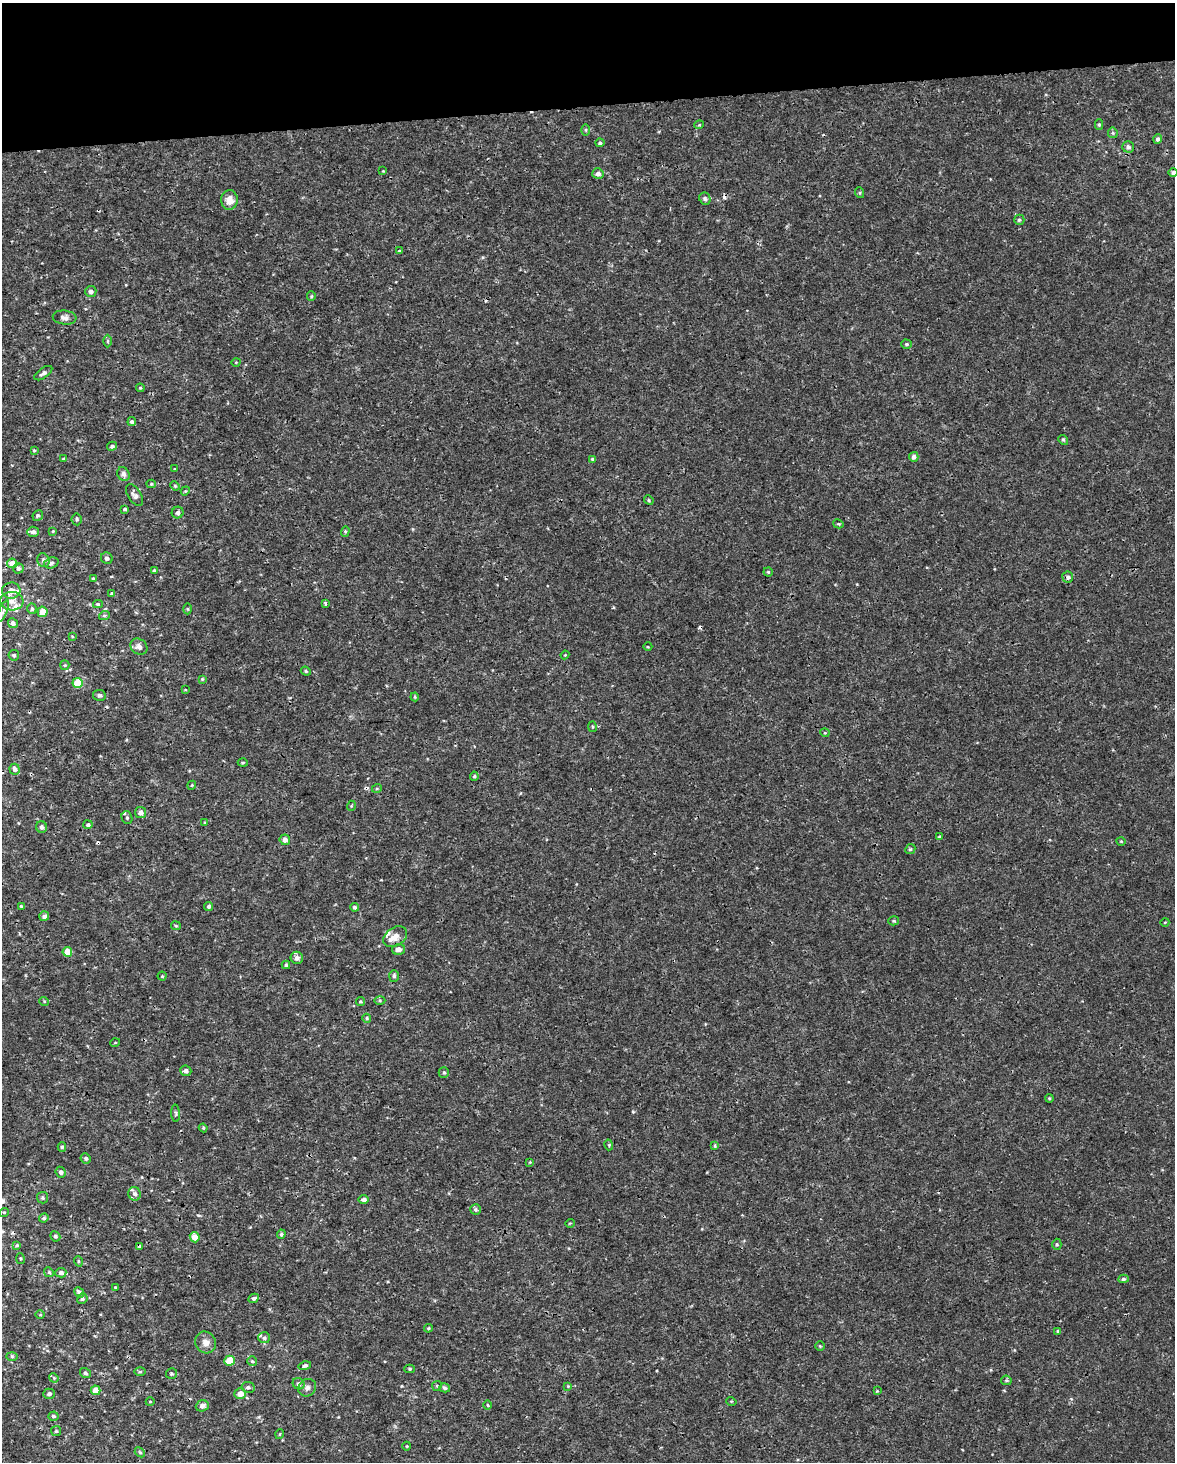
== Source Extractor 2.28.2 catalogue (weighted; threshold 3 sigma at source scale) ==
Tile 3 of 4 x 3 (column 3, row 1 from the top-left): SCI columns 2348-3520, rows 2979-4438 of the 4694 x 4454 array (HDU 1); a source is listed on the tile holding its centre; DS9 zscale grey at full resolution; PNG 1177 x 1464 px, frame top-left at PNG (2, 3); each listed source drawn as its Kron ellipse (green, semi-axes under 4 px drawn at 4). Shown black and unused: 7% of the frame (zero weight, under 3 of 4 exposures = <1% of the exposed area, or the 3 px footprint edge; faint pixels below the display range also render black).
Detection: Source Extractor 2.28.2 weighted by HDU 2 'WHT'; one run over the whole footprint, this tile lists its part. Background 5.86e-04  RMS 8.8e-04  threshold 0.00397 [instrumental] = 3 sigma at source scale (4.5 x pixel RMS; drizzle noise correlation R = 1.50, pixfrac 1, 0.0396/0.0396 arcsec/px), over >= 5 px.
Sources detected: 193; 6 cosmic-ray / hot-pixel residue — neither listed nor drawn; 6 inside a brighter listed object's ellipse — not listed separately; the other 181 listed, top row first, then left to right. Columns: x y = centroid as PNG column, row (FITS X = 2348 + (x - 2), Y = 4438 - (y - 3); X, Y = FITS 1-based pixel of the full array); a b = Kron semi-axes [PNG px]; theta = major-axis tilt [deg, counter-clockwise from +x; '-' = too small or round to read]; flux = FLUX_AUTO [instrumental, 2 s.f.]
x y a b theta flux
1099 124 5 4 - 0.14
699 125 5 3 - 0.071
586 130 6 4 -90 0.11
1113 133 5 5 - 0.13
1158 139 5 4 - 0.22
600 143 4 4 - 0.19
1128 147 6 5 - 0.26
383 171 3 2 - 0.067
1173 173 5 4 - 0.23
598 174 5 5 - 0.34
860 193 5 3 - 0.095
705 199 6 5 - 0.2
229 200 10 8 89 0.86
1019 220 5 5 - 0.16
399 251 4 3 - 0.065
91 291 5 5 - 0.29
311 296 5 4 - 0.1
65 318 12 7 -6 0.4
108 341 6 4 90 0.13
907 344 5 4 - 0.16
236 362 4 3 - 0.071
43 373 10 5 35 0.31
140 388 4 4 - 0.095
132 422 4 4 - 0.22
1063 440 5 4 - 0.12
112 446 5 4 - 0.17
34 450 4 4 - 0.095
914 457 5 4 - 0.27
64 459 3 3 - 0.098
593 459 4 4 - 0.2
175 469 3 3 - 0.08
123 474 7 6 - 0.3
151 484 4 4 - 0.12
175 486 5 4 - 0.097
185 491 5 3 - 0.083
135 495 12 6 -58 0.34
649 500 5 4 - 0.11
125 509 3 3 - 0.13
178 513 6 5 - 0.29
38 515 5 5 - 0.16
76 519 6 5 - 0.15
838 524 5 4 - 0.11
53 531 3 3 - 0.077
345 531 5 4 - 0.13
33 532 6 5 - 0.28
107 558 6 5 - 0.26
43 560 7 6 - 0.25
12 563 5 5 - 0.81
51 563 7 5 18 0.21
18 568 5 5 - 0.2
154 571 4 4 - 0.19
768 572 4 4 - 0.11
1068 577 5 5 - 0.25
93 578 3 3 - 0.1
11 591 9 8 - 0.56
112 593 4 3 - 0.19
12 601 11 9 -5 0.67
325 603 3 3 - 0.14
98 604 5 4 - 0.13
32 609 5 4 - 0.14
188 609 5 3 - 0.093
3 611 11 3 66 0.2
42 612 5 5 - 0.8
104 616 5 3 - 0.098
13 623 5 5 - 0.27
72 636 4 2 - 0.061
139 647 9 7 -36 0.44
648 647 4 3 - 0.075
14 655 5 5 - 0.17
565 655 4 3 - 0.078
65 665 5 4 - 0.11
306 671 5 4 - 0.12
202 679 3 3 - 0.1
78 683 5 5 - 2.2
185 690 4 2 - 0.067
99 695 6 5 - 0.2
415 697 4 4 - 0.097
592 727 5 3 - 0.087
825 733 4 4 - 0.087
243 762 5 3 - 0.093
15 769 5 5 - 0.29
474 776 4 4 - 0.14
192 785 4 3 - 0.078
377 788 5 3 - 0.087
351 806 5 3 - 0.079
140 813 5 5 - 0.44
127 818 7 5 -74 0.21
205 823 4 3 - 0.09
88 825 4 4 - 0.16
42 827 6 5 - 0.26
939 836 3 3 - 0.098
285 840 5 5 - 0.45
1121 841 4 3 - 0.069
910 849 5 4 - 0.11
21 906 4 4 - 0.085
209 906 4 4 - 0.19
354 907 4 4 - 0.2
44 916 5 5 - 0.33
894 921 5 4 - 0.12
1165 922 4 3 - 0.064
176 926 5 4 - 0.099
395 937 13 9 33 0.72
398 949 6 5 - 0.48
67 952 5 4 - 1.4
297 958 6 6 - 0.38
286 965 4 4 - 0.15
162 976 4 4 - 0.11
394 976 6 5 - 0.19
380 1000 5 3 - 0.11
44 1001 5 3 - 0.074
360 1001 4 4 - 0.12
367 1018 4 4 - 0.11
115 1043 5 3 - 0.07
186 1071 5 5 - 0.35
444 1072 5 5 - 0.16
1049 1098 4 3 - 0.084
176 1113 9 4 -87 0.13
203 1128 4 4 - 0.093
609 1145 5 3 - 0.11
715 1145 4 3 - 0.13
62 1147 5 4 - 0.13
86 1158 5 5 - 0.19
530 1162 4 3 - 0.077
61 1172 5 5 - 0.26
135 1194 7 6 - 0.31
42 1198 5 5 - 0.16
364 1199 5 4 - 0.3
475 1209 5 5 - 0.18
4 1212 5 3 - 0.082
44 1218 5 4 - 0.15
570 1223 5 3 - 0.068
281 1234 4 4 - 0.15
55 1236 5 4 - 0.16
195 1237 5 4 - 1
1057 1244 5 4 - 0.13
17 1245 4 4 - 0.11
139 1247 4 4 - 0.22
20 1259 5 3 - 0.098
78 1261 5 3 - 0.098
49 1272 5 4 - 0.13
61 1273 5 4 - 0.3
1123 1279 5 4 - 0.17
115 1287 4 3 - 0.092
79 1292 6 4 -43 0.3
254 1298 5 4 - 0.23
82 1299 5 5 - 0.19
40 1315 5 3 - 0.08
428 1328 4 3 - 0.11
1058 1331 4 4 - 0.12
264 1338 6 5 - 0.21
206 1342 11 10 - 0.57
820 1346 4 4 - 0.086
12 1356 6 4 -2 0.14
230 1361 5 5 - 2.1
252 1361 5 5 - 0.13
305 1366 6 4 14 0.21
410 1369 5 4 - 0.12
140 1372 6 4 1 0.11
85 1373 6 4 -33 0.17
172 1374 5 5 - 0.16
54 1378 5 4 - 0.093
1006 1380 5 4 - 0.14
298 1384 6 5 - 0.23
437 1386 5 4 - 0.12
568 1386 4 4 - 0.078
248 1387 7 5 -10 0.23
307 1388 9 8 - 0.36
445 1388 5 4 - 0.19
96 1390 5 5 - 1
877 1391 3 3 - 0.065
49 1394 5 5 - 0.29
240 1394 6 5 - 0.83
731 1401 5 3 - 0.075
150 1402 4 3 - 0.065
487 1405 5 3 - 0.095
202 1406 6 5 - 0.35
53 1416 5 4 - 0.19
56 1431 5 5 - 0.13
280 1434 5 3 - 0.082
407 1446 4 3 - 0.071
140 1452 5 4 - 0.12
Overlapping masked pixels (flux is a lower limit): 1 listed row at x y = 139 1247
Isophote crosses this tile's border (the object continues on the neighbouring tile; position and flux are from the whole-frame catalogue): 1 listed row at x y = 1173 173